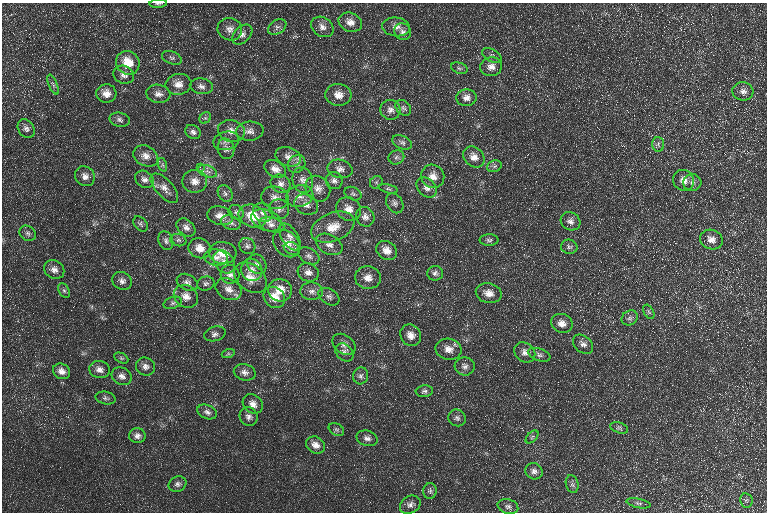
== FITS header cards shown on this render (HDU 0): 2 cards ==
NAXIS1  =                  765 / Axis length
NAXIS2  =                  510 / Axis length

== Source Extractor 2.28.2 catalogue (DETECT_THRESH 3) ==
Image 765 x 510 px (HDU 0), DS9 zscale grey, 1 PNG px = 1 image px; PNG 769 x 514 px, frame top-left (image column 1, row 510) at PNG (2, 3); each listed source drawn as its Kron ellipse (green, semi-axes under 4 px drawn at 4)
Background 31.4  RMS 10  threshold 30.1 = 3 sigma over >= 5 px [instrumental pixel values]
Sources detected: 156; all 156 listed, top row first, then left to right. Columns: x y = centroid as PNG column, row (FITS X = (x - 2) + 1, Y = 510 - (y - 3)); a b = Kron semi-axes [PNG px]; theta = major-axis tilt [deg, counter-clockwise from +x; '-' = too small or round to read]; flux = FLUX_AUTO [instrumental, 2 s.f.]
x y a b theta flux
158 4 9 4 4 1200
350 22 12 9 -24 5400
277 27 10 6 34 2100
322 27 12 9 -35 4000
396 27 14 9 -7 5100
230 29 12 11 - 4800
403 32 9 8 - 2600
242 35 12 7 44 3400
492 56 10 6 -31 2000
172 58 10 6 -22 1700
128 63 12 11 - 14000
491 67 11 9 13 4700
459 68 8 5 -18 1400
124 75 10 8 -19 3500
178 84 13 10 9 6200
53 85 11 4 -67 1700
201 86 12 7 -10 3300
743 91 10 9 - 3600
106 93 10 9 - 5600
158 94 12 9 -8 4300
338 95 13 11 -4 6300
466 98 10 8 5 4200
403 108 9 6 -43 1900
390 110 10 9 - 3700
205 118 6 5 - 1200
120 120 10 7 -12 2300
26 129 10 7 -56 3100
231 131 13 10 -15 5800
250 131 14 9 5 4200
193 132 8 6 -35 2400
226 141 13 9 13 4200
402 142 10 6 -23 2200
658 144 7 6 - 1600
226 149 10 8 -75 3000
146 156 13 10 -27 5500
288 157 13 9 -21 4900
396 157 8 7 - 1900
474 157 12 9 -43 5300
297 164 9 8 - 3100
163 165 7 4 -70 1500
494 166 7 5 20 1700
200 167 3 3 - 1000
275 169 11 8 -29 4800
340 169 12 9 -13 3900
208 171 10 5 -21 3100
85 176 10 9 - 4100
433 176 12 11 - 6300
145 179 10 8 -35 3000
303 180 13 10 -76 4700
334 180 9 8 - 2900
684 180 11 10 - 5200
195 181 12 11 - 6000
376 182 7 5 45 1400
692 183 9 8 - 3100
281 184 10 9 - 3500
164 188 18 8 -48 5600
427 188 11 8 -46 3800
318 189 13 11 -49 5700
388 189 9 4 -12 1500
225 193 9 7 -58 2100
353 194 9 6 -27 1800
300 196 14 10 12 5400
275 198 14 11 -14 5200
395 203 11 7 -58 2400
306 204 12 10 -26 5000
279 209 10 9 - 3300
348 209 13 11 -30 6600
236 212 8 7 - 2200
263 213 10 9 - 4100
220 216 13 9 -15 5600
253 216 14 11 -23 16000
365 217 10 9 - 3700
266 220 16 10 -21 7100
570 221 10 9 - 3300
231 223 10 7 -19 2800
141 224 8 6 -50 1600
272 225 13 7 -15 3500
186 227 11 7 -42 3200
333 227 22 14 23 13000
28 233 9 7 -37 2000
290 237 15 8 -58 4900
178 240 8 6 -13 1700
489 240 9 5 0 1800
711 240 12 9 -19 5600
166 241 9 7 -69 2300
287 244 15 11 -46 7700
329 244 14 9 -28 5200
247 246 8 7 - 2300
569 247 8 7 - 2000
200 248 11 10 - 7200
292 249 8 6 -25 2300
387 250 11 9 -34 6000
223 253 14 11 -4 10000
309 256 11 7 -29 2900
216 258 12 8 -8 4400
224 262 12 9 -51 4500
257 264 10 9 - 3300
54 269 11 8 -32 3600
252 270 11 10 - 5400
308 272 11 9 -25 4200
435 273 7 7 - 2300
230 274 9 9 - 3400
251 278 18 13 -40 8300
368 278 13 11 -5 6300
122 281 10 8 -26 3100
187 282 11 7 -28 3000
206 283 9 7 12 2000
229 289 13 10 -25 5800
280 290 12 11 - 10000
64 291 8 5 -62 1500
312 291 11 9 -2 3900
489 293 13 10 -14 5800
186 296 13 11 -34 6200
274 297 11 9 -43 9100
329 297 11 7 -32 2600
173 303 9 6 18 2100
649 312 8 5 -60 1300
630 318 8 7 - 2200
562 323 11 9 -22 5200
215 334 11 7 15 2600
411 335 11 10 - 4900
344 344 13 9 -37 4200
583 344 11 8 -42 3300
448 349 13 10 -12 6000
344 352 10 8 -45 2800
525 352 11 9 -40 3700
228 354 6 4 18 1000
539 355 11 6 -20 2200
121 358 7 5 -25 1200
465 366 10 9 - 3200
145 367 10 9 - 3200
100 370 10 8 -9 4000
61 371 9 7 -30 4100
245 372 11 8 -13 3500
122 376 10 8 -25 3500
361 376 8 7 - 2200
424 391 8 6 5 1800
105 398 10 6 -13 1700
253 404 11 9 -38 4400
207 412 10 6 -23 2500
249 417 9 9 - 2900
457 418 9 8 - 2200
619 428 9 5 -19 1600
336 429 8 5 -29 1400
137 436 8 7 - 3000
532 437 8 4 46 1300
367 438 11 7 -15 3000
316 445 10 8 -30 4700
534 471 9 8 - 2900
178 484 9 7 28 2300
572 484 9 6 -75 1900
430 491 8 6 89 1600
746 500 7 6 - 1600
638 503 12 4 -12 1800
410 505 11 8 30 3100
508 506 10 7 -17 2500
At the frame edge (FLAGS 8, measured only in part): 1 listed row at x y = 158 4